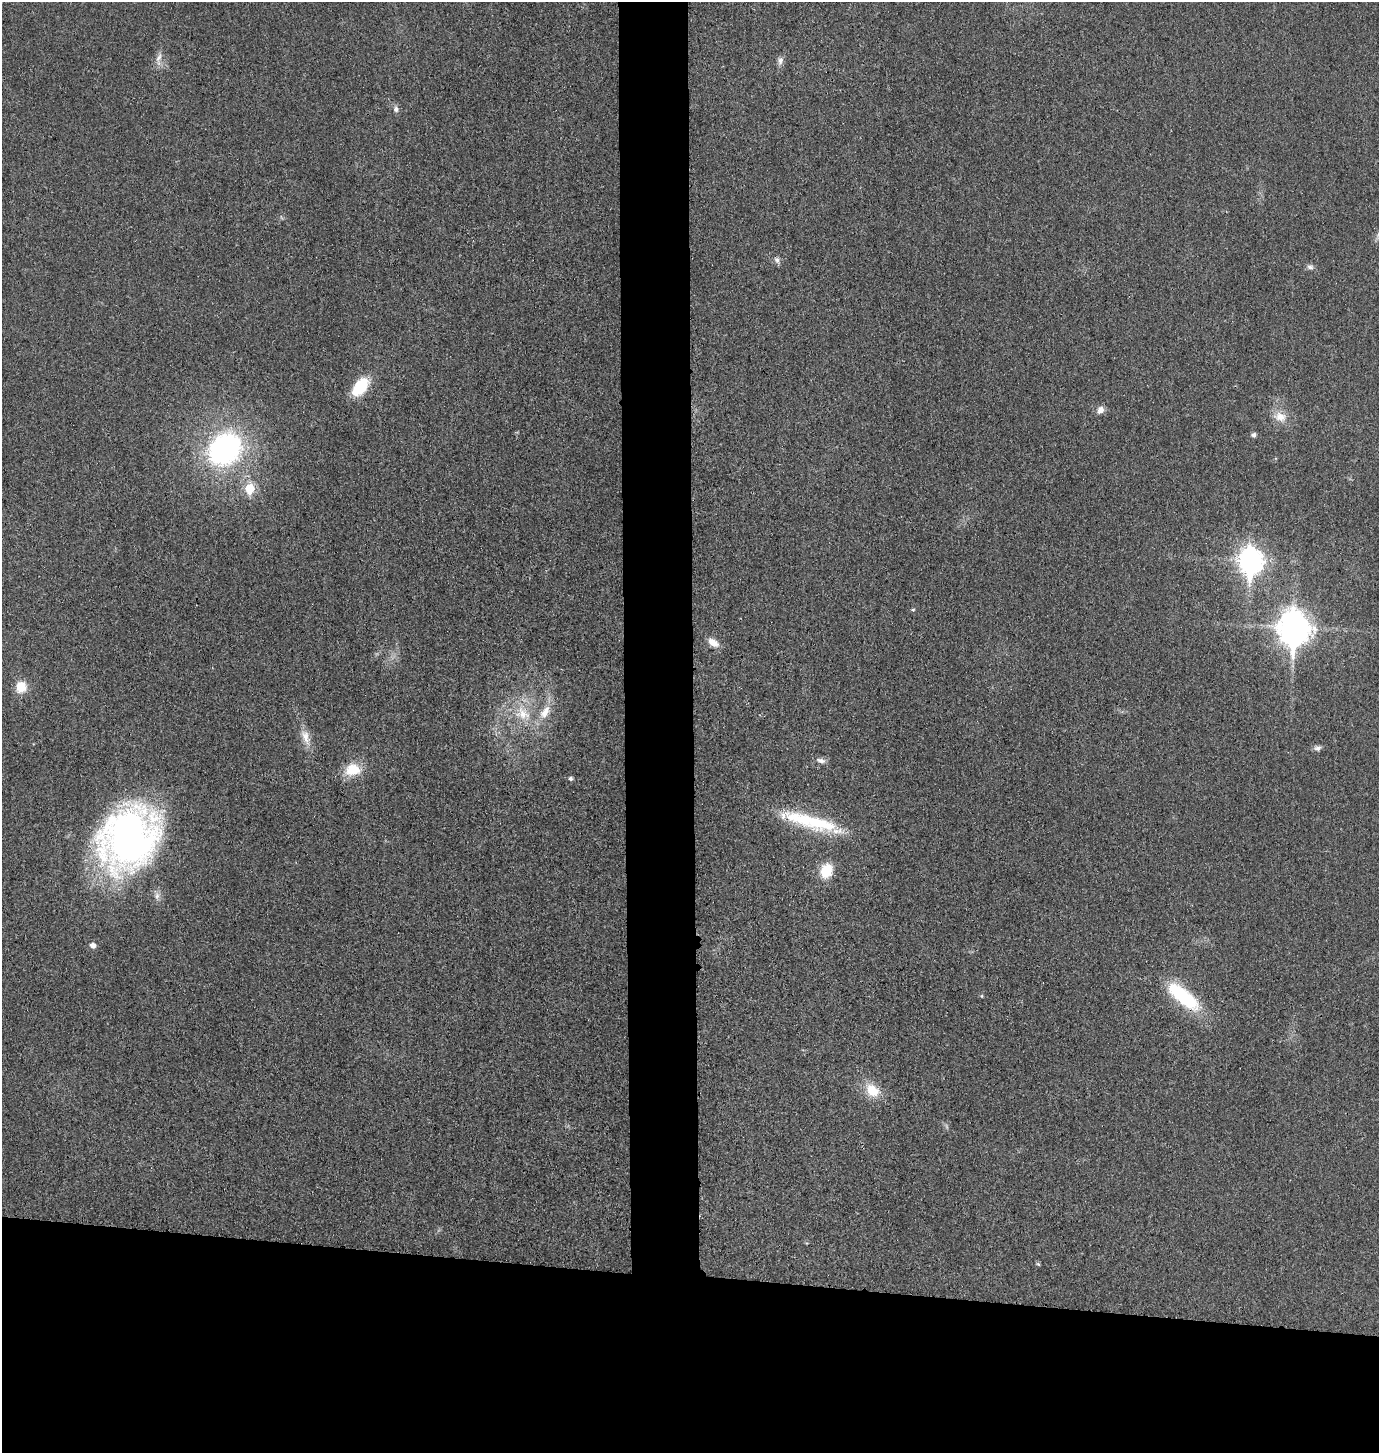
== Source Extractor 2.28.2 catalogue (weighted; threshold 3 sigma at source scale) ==
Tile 8 of 3 x 3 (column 2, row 3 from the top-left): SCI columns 1534-2910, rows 20-1470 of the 4402 x 4385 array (HDU 1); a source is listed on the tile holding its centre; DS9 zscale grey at full resolution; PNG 1381 x 1455 px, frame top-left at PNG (2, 2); no overlay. Shown black and unused: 17% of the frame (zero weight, under 3 of 4 exposures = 2% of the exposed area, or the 3 px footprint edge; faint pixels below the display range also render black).
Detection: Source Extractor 2.28.2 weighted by HDU 2 'WHT'; one run over the whole footprint, this tile lists its part. Background 0.0332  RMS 0.006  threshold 0.0269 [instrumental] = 3 sigma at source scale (4.5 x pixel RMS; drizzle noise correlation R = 1.50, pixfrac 1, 0.05/0.05 arcsec/px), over >= 5 px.
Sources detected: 34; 3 inside a brighter listed object's ellipse — not listed separately; the other 31 listed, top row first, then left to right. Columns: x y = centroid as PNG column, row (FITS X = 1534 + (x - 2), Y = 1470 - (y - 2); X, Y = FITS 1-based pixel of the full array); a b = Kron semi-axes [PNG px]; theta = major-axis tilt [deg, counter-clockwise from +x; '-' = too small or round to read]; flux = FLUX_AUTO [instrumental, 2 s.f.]
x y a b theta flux
159 58 15 6 67 3.7
780 60 11 7 79 2.6
396 109 9 7 -82 2.4
1378 235 8 5 84 1.7
777 260 9 7 -63 2.1
1310 267 10 6 -9 2
360 387 21 12 53 23
1100 410 10 8 55 3.5
1280 417 19 13 -13 8.4
1254 435 5 5 - 2
225 449 36 29 42 130
250 488 7 7 - 21
1251 561 11 9 -89 490
913 610 5 4 - 0.74
1294 628 12 10 -88 1000
713 643 16 9 -33 5.4
21 687 12 11 - 11
523 714 26 19 -35 21
306 737 24 10 -70 7.6
1317 748 10 7 6 2.1
821 761 13 7 -15 2.9
353 769 19 15 7 15
570 778 5 5 - 1.5
804 819 72 17 -14 41
128 838 68 54 57 270
826 871 13 11 68 18
93 945 6 6 - 3.1
982 996 5 3 - 0.61
1183 996 42 14 -40 45
872 1090 19 14 -40 14
1038 1264 6 4 -43 0.84
Overlapping masked pixels (flux is a lower limit): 1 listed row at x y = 1183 996
Isophote crosses this tile's border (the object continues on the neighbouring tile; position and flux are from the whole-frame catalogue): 1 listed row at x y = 1378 235